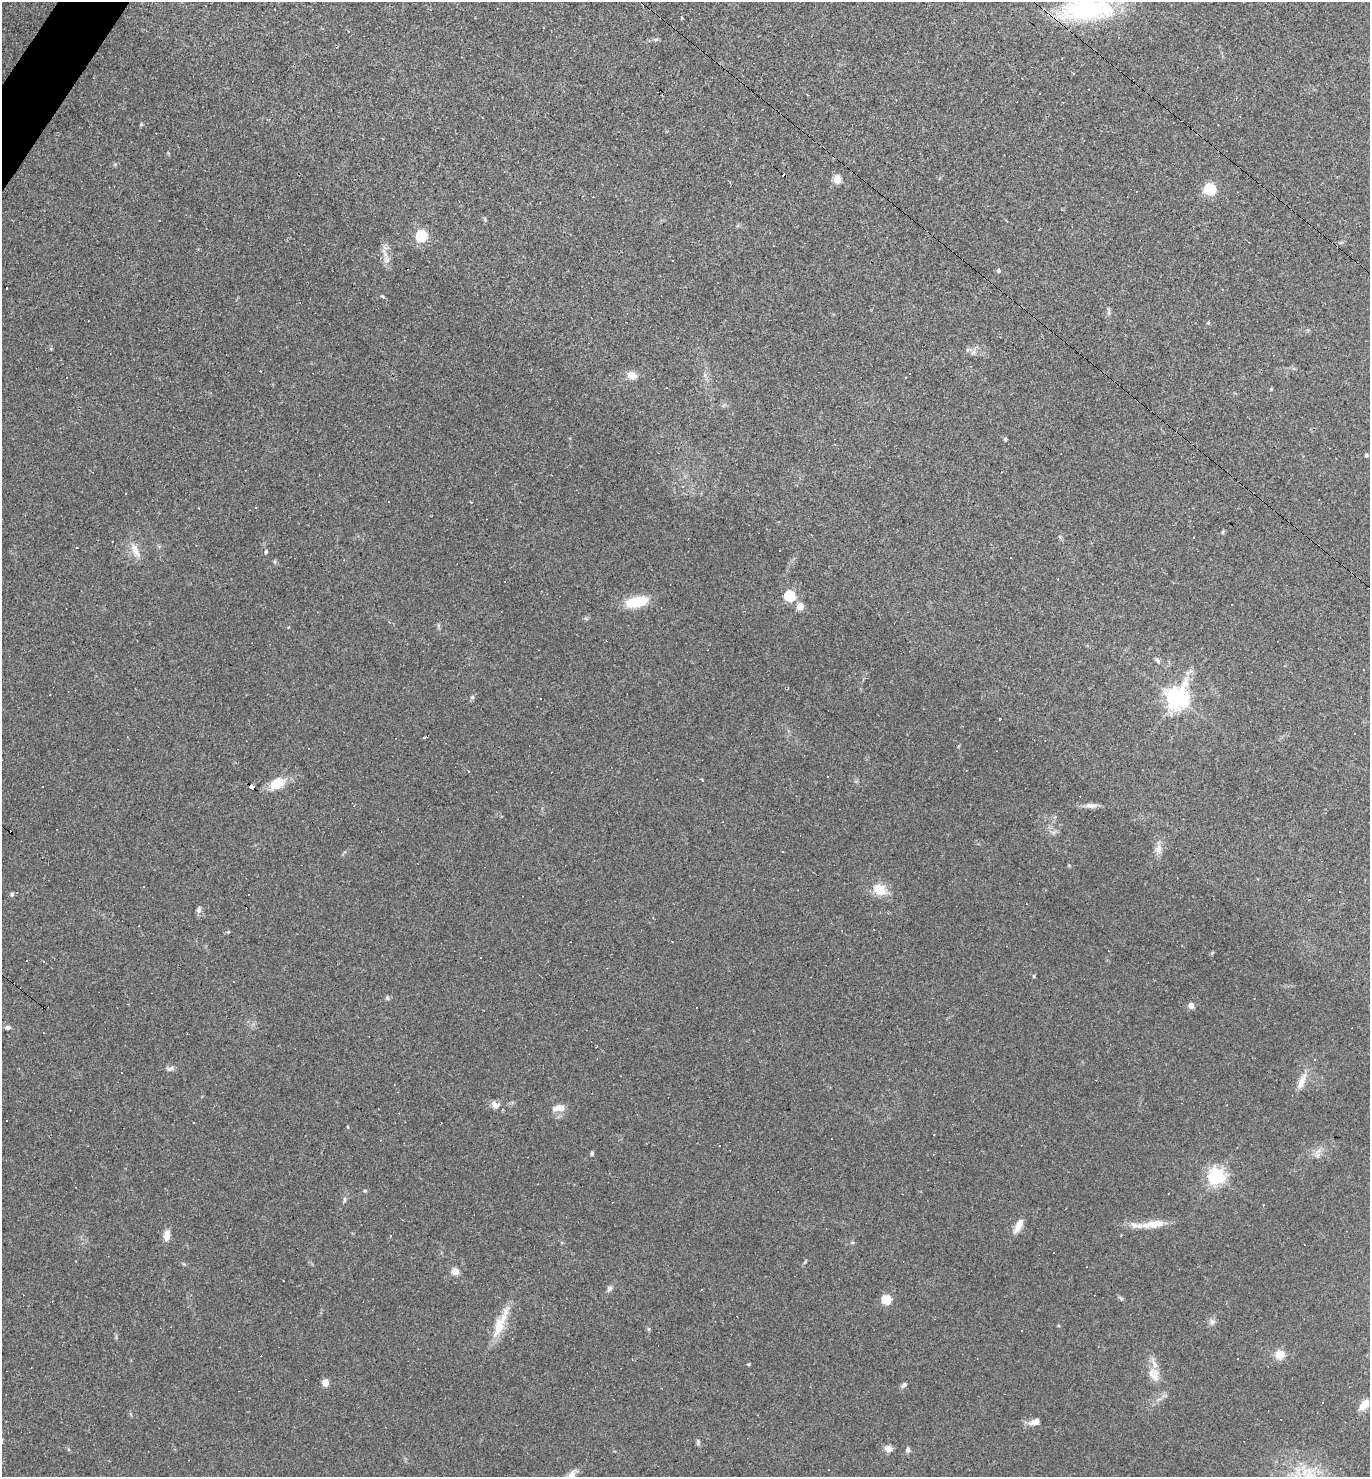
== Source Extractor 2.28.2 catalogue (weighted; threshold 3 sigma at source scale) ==
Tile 11 of 4 x 4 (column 3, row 3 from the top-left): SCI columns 2883-4250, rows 1476-2950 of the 5906 x 5901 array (HDU 1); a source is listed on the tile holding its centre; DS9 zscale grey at full resolution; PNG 1372 x 1479 px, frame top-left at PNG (2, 2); no overlay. Shown black and unused: <1% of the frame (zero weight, under 3 of 4 exposures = <1% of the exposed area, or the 3 px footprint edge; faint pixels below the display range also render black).
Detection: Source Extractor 2.28.2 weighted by HDU 2 'WHT'; one run over the whole footprint, this tile lists its part. Background 0.0579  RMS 0.0069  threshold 0.0309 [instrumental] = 3 sigma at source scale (4.5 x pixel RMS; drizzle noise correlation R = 1.50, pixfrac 1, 0.05/0.05 arcsec/px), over >= 5 px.
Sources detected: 145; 55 cosmic-ray / hot-pixel residue — not listed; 2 inside a brighter listed object's ellipse — not listed separately; the other 88 listed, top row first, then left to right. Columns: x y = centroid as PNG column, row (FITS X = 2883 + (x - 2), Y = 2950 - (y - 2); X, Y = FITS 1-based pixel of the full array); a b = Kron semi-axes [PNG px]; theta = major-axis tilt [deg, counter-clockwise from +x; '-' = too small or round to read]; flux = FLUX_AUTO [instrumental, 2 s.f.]
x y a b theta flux
1086 9 60 26 4 89
1119 37 3 2 - 0.52
656 39 8 4 -7 1.3
837 179 5 5 - 19
1210 189 6 5 - 70
1062 210 4 2 - 0.52
421 236 6 5 - 67
385 253 13 4 -55 3.2
380 258 4 2 - 0.49
998 271 5 4 - 1.5
382 296 6 4 -31 0.87
1109 312 12 4 -86 1.6
1208 323 5 3 - 0.66
973 352 9 3 45 1.4
632 375 13 9 -24 5.6
67 378 3 3 - 2.1
905 378 3 2 - 0.69
1271 389 4 3 - 0.63
1005 439 5 4 - 0.93
1366 455 4 4 - 1.6
683 486 4 3 - 0.97
126 493 2 2 - 0.61
388 502 2 2 - 0.6
1223 532 6 4 60 0.85
1194 538 3 3 - 2.2
77 547 3 2 - 0.8
135 550 19 8 -63 7.6
266 551 5 4 - 0.95
1011 557 3 2 - 0.67
790 596 5 5 - 58
637 602 22 10 12 23
800 606 5 4 - 15
586 619 6 4 -19 0.99
1158 660 8 5 -43 1.6
1363 669 3 3 - 2
472 697 6 4 89 1.1
1177 698 8 7 - 470
1001 719 3 3 - 12
424 738 3 2 - 1.2
469 771 3 3 - 1.2
702 780 3 3 - 0.69
277 783 16 10 28 14
251 787 6 4 -33 59
1091 806 17 6 -4 4.1
1055 817 5 3 - 0.88
1158 849 14 9 75 5
782 851 3 3 - 1.3
880 890 15 12 -29 13
12 894 6 5 - 1.1
199 910 9 6 73 2.3
228 932 6 3 18 0.74
672 941 3 2 - 0.64
480 958 2 2 - 0.7
26 961 2 2 - 0.57
1034 976 4 4 - 0.76
387 998 7 5 -69 1.1
1191 1005 4 4 - 7.1
7 1028 7 5 1 1.8
171 1068 10 5 15 2.2
1302 1081 26 8 67 7.2
398 1092 4 2 - 0.47
495 1105 11 7 -44 4.6
558 1108 17 8 6 5.9
592 1153 5 4 - 1.3
1317 1155 7 6 - 2.3
1216 1176 6 6 - 260
365 1191 6 4 0 0.78
345 1199 7 4 85 1.3
1155 1224 25 10 5 10
1019 1225 20 7 63 6.4
167 1235 12 7 84 5.9
391 1236 3 3 - 1.2
852 1243 6 3 19 0.82
455 1271 5 5 - 17
609 1289 9 6 64 2.2
886 1300 5 5 - 35
1212 1321 9 8 - 2.6
501 1322 48 11 66 17
1280 1355 11 11 - 7.3
1154 1374 20 15 -66 9.3
325 1382 5 4 - 13
903 1385 9 5 40 1.7
1364 1404 17 8 48 5.8
1035 1422 14 8 21 4.5
698 1442 9 4 -78 1.2
888 1449 10 8 -23 3.6
908 1450 6 5 - 2
572 1474 17 8 54 4.4
Overlapping masked pixels (flux is a lower limit): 1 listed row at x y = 251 787
Isophote crosses this tile's border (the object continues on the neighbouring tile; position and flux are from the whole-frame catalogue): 2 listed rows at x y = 1086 9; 572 1474
Unlisted compact peaks at least as high as the median listed source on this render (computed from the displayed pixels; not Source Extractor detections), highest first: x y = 649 1329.